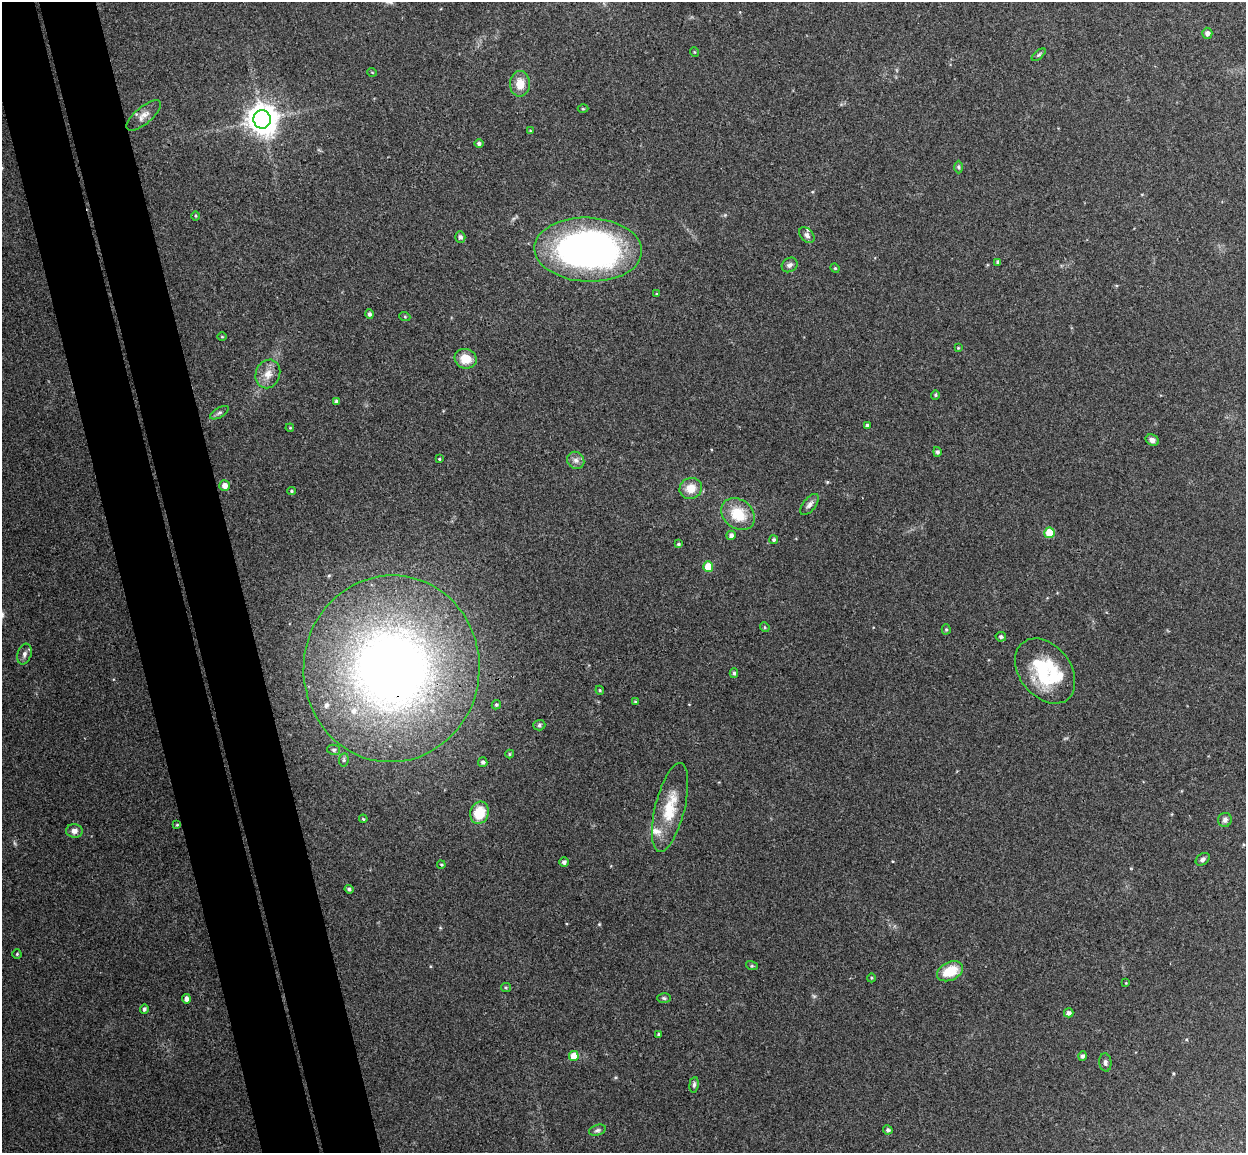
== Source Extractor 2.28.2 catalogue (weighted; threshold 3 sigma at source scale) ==
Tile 11 of 4 x 4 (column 3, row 3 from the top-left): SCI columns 2543-3786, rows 1305-2455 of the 5086 x 5028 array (HDU 1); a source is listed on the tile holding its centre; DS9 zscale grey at full resolution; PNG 1248 x 1155 px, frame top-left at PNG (2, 2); each listed source drawn as its Kron ellipse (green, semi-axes under 4 px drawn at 4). Shown black and unused: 9% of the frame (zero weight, under 3 of 4 exposures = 5% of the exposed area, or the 3 px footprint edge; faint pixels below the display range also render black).
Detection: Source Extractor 2.28.2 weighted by HDU 2 'WHT'; one run over the whole footprint, this tile lists its part. Background 0.0743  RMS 0.0078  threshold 0.035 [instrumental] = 3 sigma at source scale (4.5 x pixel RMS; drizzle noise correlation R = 1.50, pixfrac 1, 0.05/0.05 arcsec/px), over >= 5 px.
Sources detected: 91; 5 inside a brighter listed object's ellipse — not listed separately; the other 86 listed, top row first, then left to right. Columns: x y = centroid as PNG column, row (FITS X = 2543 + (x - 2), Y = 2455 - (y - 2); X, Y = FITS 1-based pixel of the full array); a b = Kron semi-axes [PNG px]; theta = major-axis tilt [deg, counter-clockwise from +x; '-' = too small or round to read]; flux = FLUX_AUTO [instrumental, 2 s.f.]
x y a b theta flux
1207 33 5 5 - 2.8
694 52 5 3 - 0.65
1039 55 8 4 40 1.4
372 72 5 3 - 0.56
520 84 13 10 89 11
583 109 5 3 - 0.76
144 115 21 8 40 5.7
262 119 9 8 - 1200
530 131 4 4 - 0.88
479 143 4 4 - 2
959 167 6 4 -88 1.3
196 216 5 3 - 0.75
807 235 9 6 -49 2.9
460 237 6 5 - 2
588 250 54 32 -2 310
998 262 4 3 - 1.5
790 265 8 6 35 2.6
835 268 5 4 - 0.84
657 294 4 3 - 0.92
369 314 4 4 - 1.9
405 317 5 3 - 0.7
222 337 4 3 - 0.64
958 348 4 4 - 0.75
466 359 11 9 -17 12
268 374 14 12 70 8.2
935 395 4 4 - 1
336 401 4 4 - 1.2
219 413 10 5 30 2
867 425 4 4 - 1.5
290 428 4 3 - 0.62
1152 440 7 5 -29 3.1
937 452 5 4 - 1.8
439 459 4 3 - 0.94
576 460 9 8 - 3.5
225 486 5 5 - 4.8
691 488 11 10 - 10
292 491 4 4 - 1.1
810 504 12 6 51 3.2
738 514 18 14 -38 22
1049 533 5 5 - 20
731 535 5 4 - 3.2
774 540 4 4 - 1.3
678 544 4 3 - 1.2
708 567 5 5 - 18
765 627 5 4 - 0.88
946 629 5 4 - 1
1001 637 5 5 - 1.8
24 654 11 7 72 3.3
392 669 93 88 85 600
1045 671 36 25 -52 55
734 673 5 4 - 1.5
600 690 4 4 - 0.87
635 702 3 3 - 0.82
496 705 5 4 - 1.2
539 725 6 5 - 1.4
334 750 6 5 - 1.7
510 754 4 4 - 0.87
344 760 7 4 83 1.3
483 762 5 4 - 1.8
670 807 46 15 76 26
479 813 11 9 73 20
363 819 4 3 - 0.92
1225 820 7 6 - 2.8
177 825 4 4 - 0.74
74 831 8 6 -5 3.7
1203 859 7 5 36 2.4
564 862 5 4 - 2.4
441 865 4 3 - 0.89
349 889 4 3 - 1.5
17 954 4 4 - 1.1
752 966 6 4 -17 0.94
950 971 13 9 25 19
871 978 4 3 - 0.77
1126 983 3 2 - 0.54
506 988 5 4 - 0.94
664 998 7 5 -2 1.4
186 999 4 4 - 3.9
144 1009 4 4 - 1.6
1069 1013 5 4 - 2.4
658 1034 3 3 - 0.89
574 1056 5 5 - 15
1082 1056 4 4 - 1.8
1105 1062 9 6 -84 2.4
694 1085 8 4 84 2
597 1130 9 5 17 1.8
888 1130 5 4 - 1.6
Overlapping masked pixels (flux is a lower limit): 1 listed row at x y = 392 669